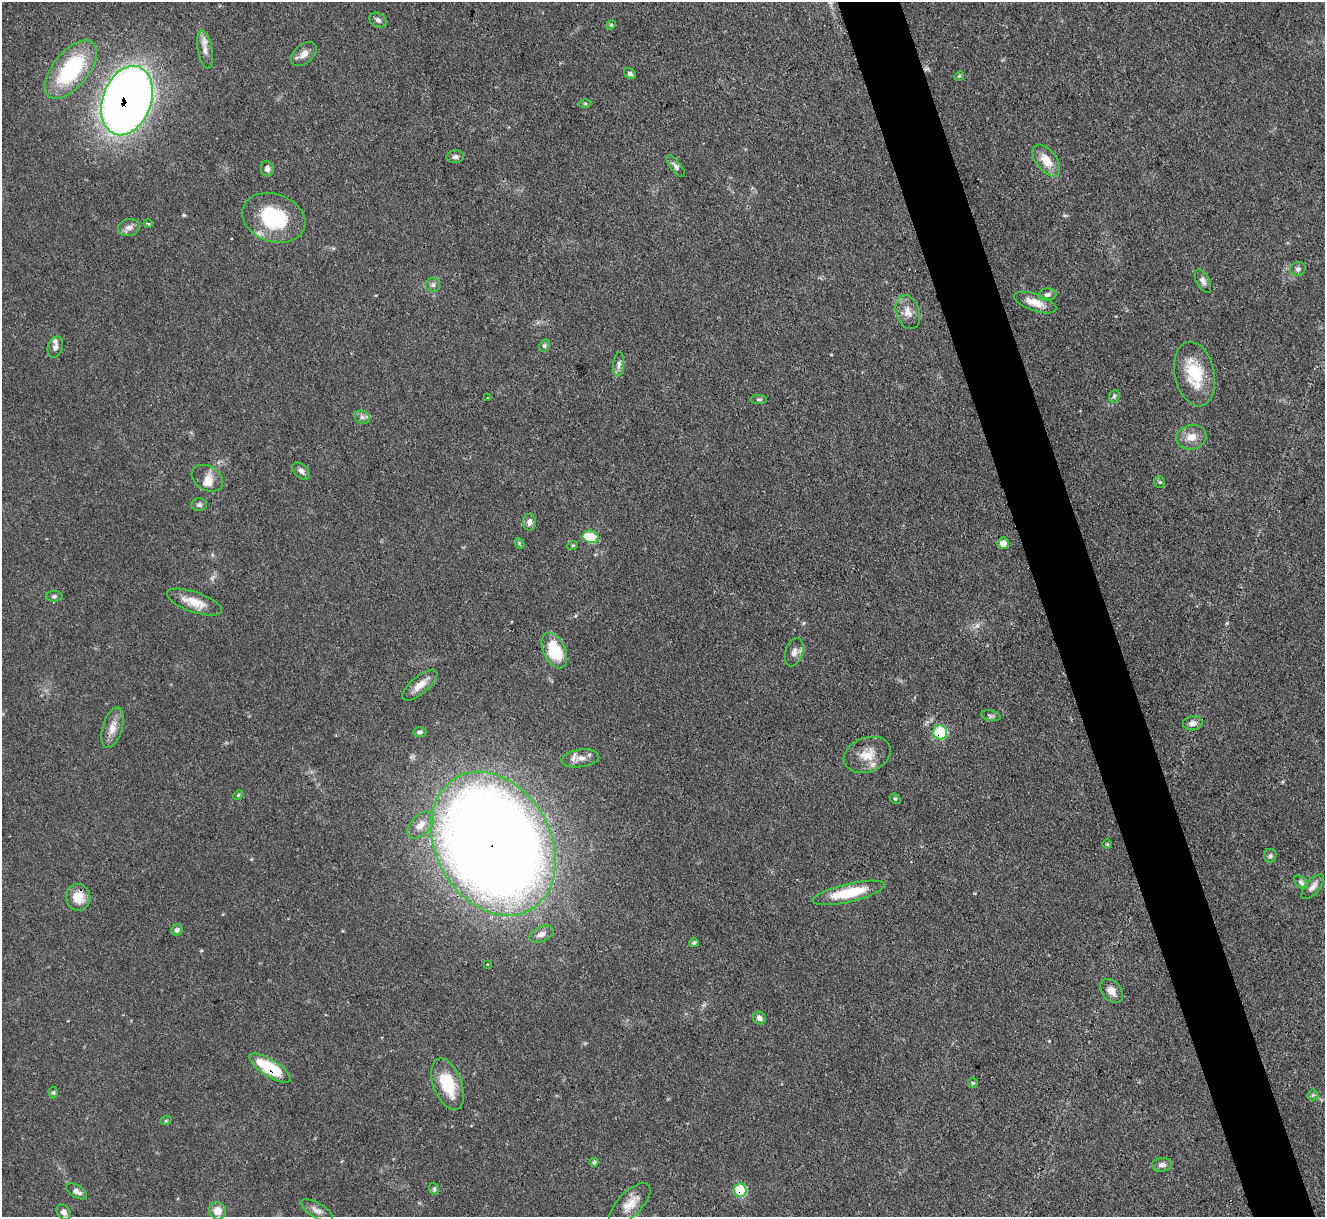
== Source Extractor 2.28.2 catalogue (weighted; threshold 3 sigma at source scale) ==
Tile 6 of 4 x 4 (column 2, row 2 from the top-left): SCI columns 1324-2646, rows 2703-3917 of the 5294 x 5277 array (HDU 1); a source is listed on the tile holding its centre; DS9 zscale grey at full resolution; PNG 1327 x 1219 px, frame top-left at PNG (2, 2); each listed source drawn as its Kron ellipse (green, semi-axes under 4 px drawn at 4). Shown black and unused: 5% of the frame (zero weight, under 3 of 4 exposures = <1% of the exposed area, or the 3 px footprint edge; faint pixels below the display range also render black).
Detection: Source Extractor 2.28.2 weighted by HDU 2 'WHT'; one run over the whole footprint, this tile lists its part. Background 0.0874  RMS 0.0043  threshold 0.0193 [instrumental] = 3 sigma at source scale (4.5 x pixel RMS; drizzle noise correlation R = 1.50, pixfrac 1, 0.05/0.05 arcsec/px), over >= 5 px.
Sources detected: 85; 2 inside a brighter listed object's ellipse — not listed separately; the other 83 listed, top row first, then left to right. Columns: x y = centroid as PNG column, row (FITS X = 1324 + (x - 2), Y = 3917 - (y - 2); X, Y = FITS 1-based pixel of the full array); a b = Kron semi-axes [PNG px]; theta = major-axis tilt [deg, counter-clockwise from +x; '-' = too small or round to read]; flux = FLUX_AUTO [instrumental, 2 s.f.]
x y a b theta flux
378 20 9 7 -29 1.3
611 25 5 4 - 0.56
205 50 19 7 -80 3.5
304 54 15 9 40 3.3
71 69 35 17 51 40
630 74 6 5 - 1
959 76 5 4 - 0.56
127 100 36 24 70 470
585 103 6 4 -1 0.58
455 157 8 6 7 1.3
1046 161 18 10 -52 7.5
675 166 13 5 -52 1.4
267 169 8 6 -76 1.8
274 218 32 24 -19 30
148 223 4 3 - 0.49
129 227 11 8 12 2.2
1298 269 8 6 17 1.3
1203 281 12 6 -62 2
433 285 7 7 - 1.2
1047 295 9 6 8 1.5
1035 303 22 8 -19 6
908 312 17 11 -72 4.3
544 346 6 5 - 0.76
55 347 11 7 74 1.6
619 364 12 5 85 1.6
1195 374 33 19 -78 19
1114 396 7 5 69 0.81
488 397 3 2 - 0.33
759 400 8 4 0 0.66
362 417 8 6 -27 1.3
1191 437 15 12 12 5.1
301 471 10 6 -43 1.7
207 478 17 12 -30 4.6
1160 482 5 5 - 0.62
199 505 8 6 -1 1.3
529 522 8 6 -89 2.1
591 537 8 6 -11 14
519 543 6 4 -48 0.59
1003 543 5 5 - 3.8
573 545 5 3 - 0.58
54 596 8 5 0 0.95
194 602 29 10 -19 7.9
554 650 19 11 -65 19
794 652 15 8 73 2.8
420 685 22 8 40 4.6
991 716 9 5 -11 1.1
1193 723 10 7 5 2.4
112 728 21 10 73 5
420 732 7 5 0 1
940 732 7 7 - 24
867 755 24 17 20 8.1
580 758 19 9 8 3.9
238 795 5 4 - 0.47
895 799 6 5 - 0.61
420 825 16 9 46 4
493 844 76 57 -61 960
1107 844 5 5 - 0.49
1270 856 7 6 - 1
1301 882 8 5 -43 1.1
1313 887 15 7 49 2.4
848 893 37 9 13 18
78 897 13 12 - 7.2
177 930 6 5 - 1.1
542 934 13 7 22 2.6
694 943 5 4 - 0.95
488 964 3 2 - 0.52
1111 991 13 9 -47 4
759 1018 7 6 - 1.9
270 1068 24 8 -32 22
973 1083 5 5 - 0.6
448 1084 27 14 -68 17
53 1093 6 4 -88 0.73
1313 1095 5 5 - 0.74
166 1120 6 3 20 0.5
594 1162 4 4 - 0.7
1162 1165 10 7 7 2
434 1189 6 4 -68 0.78
740 1190 6 6 - 21
77 1191 11 6 -32 2
630 1204 27 12 46 6.2
317 1210 18 7 -30 2.6
217 1211 9 8 - 4.5
64 1212 8 6 -52 1.8
Overlapping masked pixels (flux is a lower limit): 5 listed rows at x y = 127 100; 940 732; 493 844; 270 1068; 740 1190